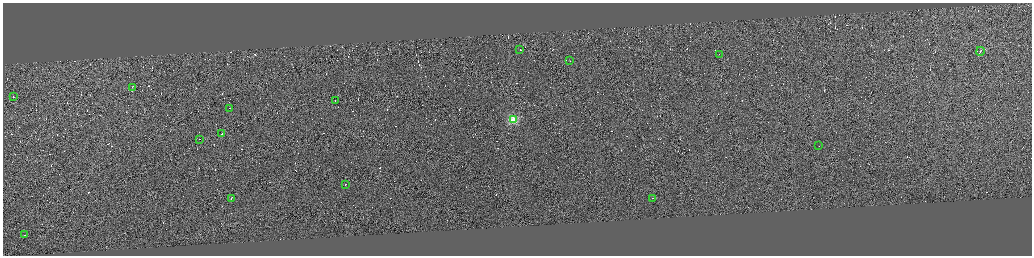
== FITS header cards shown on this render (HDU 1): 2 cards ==
NAXIS1  =                 4117
NAXIS2  =                 1014

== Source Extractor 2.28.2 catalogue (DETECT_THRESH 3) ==
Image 4117 x 1014 px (HDU 1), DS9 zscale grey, zoomed out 1/4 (1 PNG px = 4 x 4 image px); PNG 1034 x 258 px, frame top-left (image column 3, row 1012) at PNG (3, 3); each listed source drawn as its Kron ellipse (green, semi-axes under 4 px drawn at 4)
Background 0.426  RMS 1.9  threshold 5.62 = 3 sigma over >= 5 px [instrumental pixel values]
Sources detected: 542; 526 cannot appear on this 1/4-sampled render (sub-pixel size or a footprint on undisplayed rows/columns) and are neither listed nor drawn; the other 16 listed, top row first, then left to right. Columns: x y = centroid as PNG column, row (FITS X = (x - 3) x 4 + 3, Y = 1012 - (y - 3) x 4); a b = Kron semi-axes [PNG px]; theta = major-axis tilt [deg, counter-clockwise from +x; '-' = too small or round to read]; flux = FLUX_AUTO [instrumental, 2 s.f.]
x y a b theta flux
520 49 2 1 - 11000
980 51 4 1 - 20000
719 54 2 1 - 6800
569 61 2 1 - 5700
132 87 2 1 - 15000
13 97 2 1 - 9400
335 101 2 1 - 11000
229 108 2 1 - 3900
513 120 3 3 - 100000
222 134 2 1 - 5700
200 139 2 1 - 4400
819 145 2 1 - 4800
345 185 3 1 - 8600
231 198 2 1 - 13000
652 198 2 1 - 5500
24 235 2 1 - 5800
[526 sub-pixel or undisplayed-footprint detections neither listed nor drawn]